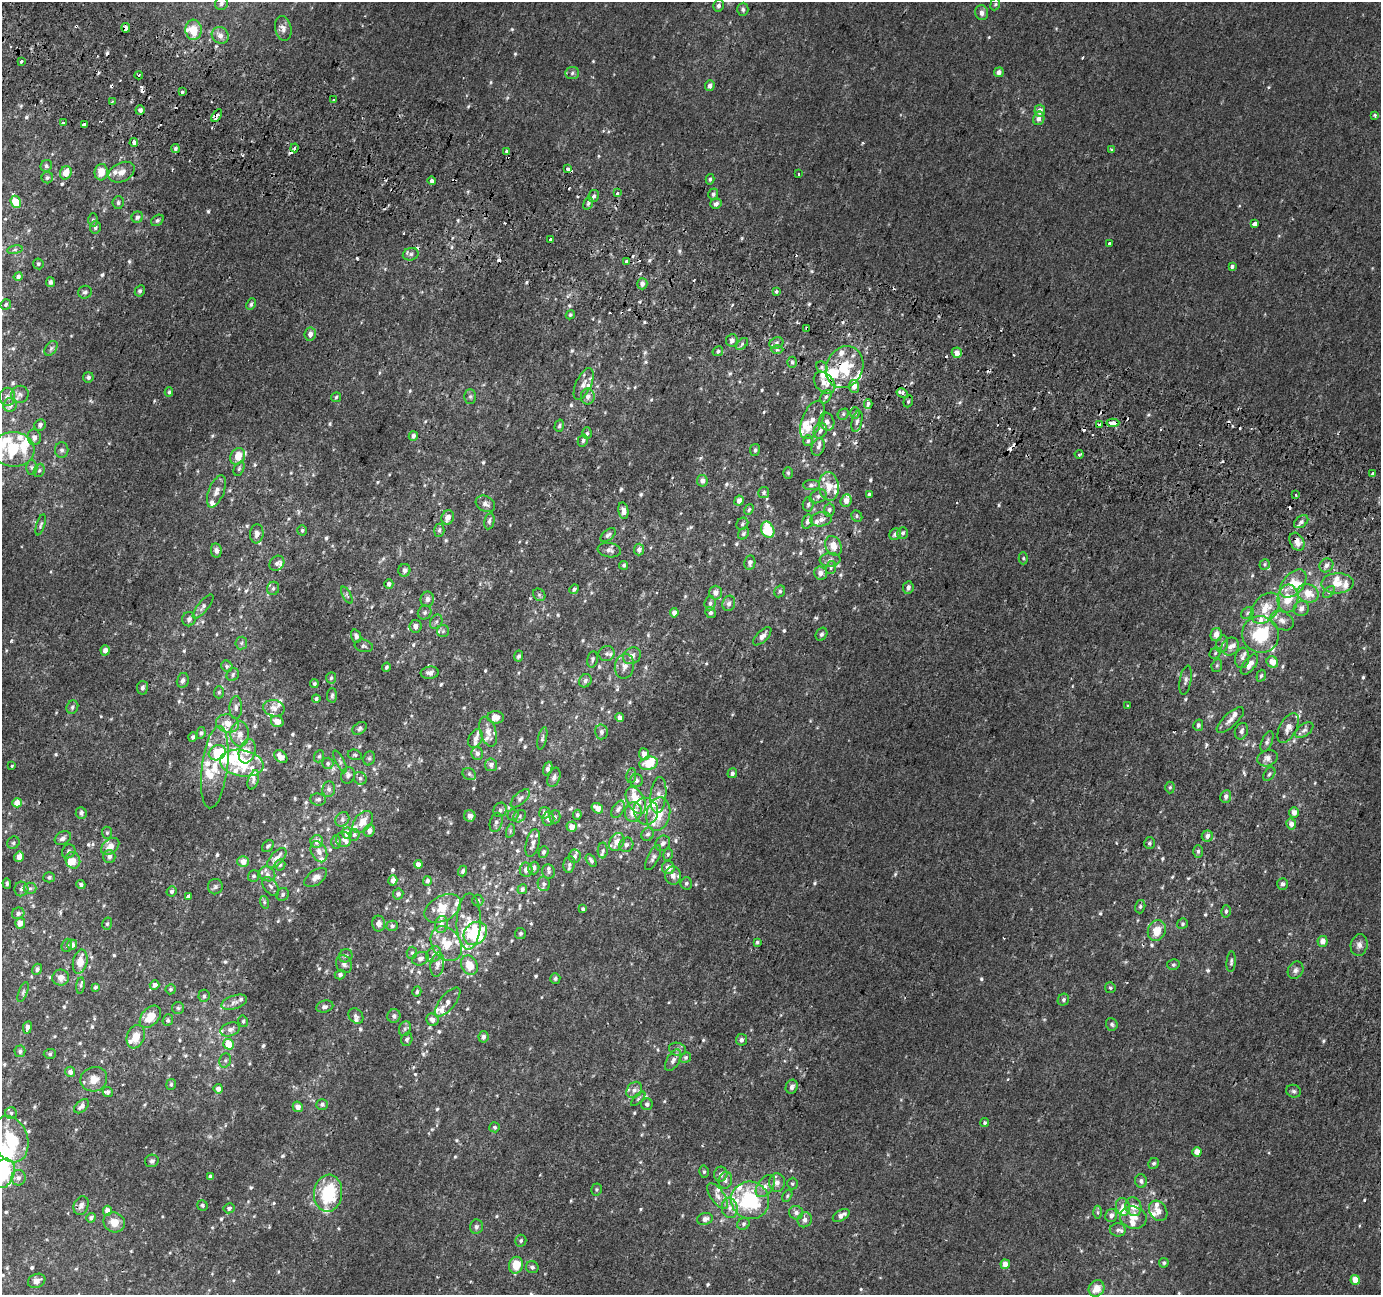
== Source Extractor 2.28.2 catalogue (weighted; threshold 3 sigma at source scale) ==
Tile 11 of 4 x 4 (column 3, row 3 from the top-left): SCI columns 2781-4159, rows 1607-2899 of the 5553 x 5736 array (HDU 1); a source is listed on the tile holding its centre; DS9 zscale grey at full resolution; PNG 1383 x 1297 px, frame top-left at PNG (2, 2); each listed source drawn as its Kron ellipse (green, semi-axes under 4 px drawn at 4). Shown black and unused: <1% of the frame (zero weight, under 2 of 3 exposures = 2% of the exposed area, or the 3 px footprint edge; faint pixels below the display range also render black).
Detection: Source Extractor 2.28.2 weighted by HDU 2 'WHT'; one run over the whole footprint, this tile lists its part. Background 9.87e-04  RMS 0.0028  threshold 0.0125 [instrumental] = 3 sigma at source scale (4.5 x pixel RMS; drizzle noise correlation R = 1.50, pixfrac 1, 0.0396/0.0396 arcsec/px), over >= 5 px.
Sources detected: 848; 1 too faint to see at this stretch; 2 inside a brighter object's white glare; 34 cosmic-ray / hot-pixel residue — neither listed nor drawn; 100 inside a brighter listed object's ellipse — not listed separately; of the other 711, all 500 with FLUX_AUTO >= 0.444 (the completeness limit of this list) listed and drawn (211 fainter detections not listed), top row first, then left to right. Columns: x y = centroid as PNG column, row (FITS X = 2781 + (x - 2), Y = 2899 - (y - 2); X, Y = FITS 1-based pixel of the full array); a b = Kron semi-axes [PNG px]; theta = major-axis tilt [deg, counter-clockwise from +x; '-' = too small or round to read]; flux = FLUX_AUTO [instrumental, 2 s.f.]
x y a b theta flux
221 3 7 6 - 0.71
995 4 6 4 67 0.45
718 6 6 5 - 0.71
743 9 6 5 - 0.61
982 13 7 6 - 1.2
126 28 5 4 - 0.82
283 28 12 8 -78 1.4
193 30 10 8 -84 5.2
220 35 9 8 - 1.8
21 61 3 3 - 1
999 72 5 5 - 1.3
572 73 7 6 - 0.68
139 75 4 4 - 0.83
710 86 5 4 - 1.2
182 92 3 3 - 1
334 100 3 3 - 0.51
112 102 4 3 - 0.5
140 110 4 4 - 1
1040 111 6 5 - 1.9
1375 115 4 3 - 0.65
217 116 7 4 55 1.5
1039 118 7 5 76 1.1
63 123 3 3 - 1.1
84 124 3 3 - 1.3
134 143 4 4 - 1.1
295 148 4 3 - 2.4
175 149 4 4 - 0.58
1111 149 3 3 - 0.68
507 151 3 3 - 0.61
46 166 6 5 - 0.62
568 169 4 3 - 1.5
101 172 8 6 82 3.8
121 172 14 9 27 2.2
66 173 7 5 65 3.3
799 174 3 3 - 1.4
47 178 6 5 - 0.53
710 179 5 4 - 0.49
432 181 4 4 - 1.7
617 193 4 3 - 2.1
713 194 6 5 - 0.66
594 196 6 5 - 0.73
16 202 6 5 - 9.3
118 203 6 5 - 0.61
588 203 6 4 69 0.51
716 204 6 5 - 1.2
137 217 6 5 - 0.92
93 220 7 5 89 0.58
157 220 7 5 38 0.6
1255 224 4 3 - 3.6
95 227 6 5 - 0.72
551 239 3 3 - 2.6
1109 244 3 3 - 1.5
15 250 8 4 9 0.51
411 254 8 6 15 0.78
627 261 3 3 - 1.6
38 264 5 5 - 0.47
1232 266 4 3 - 1.1
18 277 4 4 - 0.92
50 282 5 4 - 0.79
642 284 6 5 - 1.3
140 291 6 5 - 0.53
85 292 7 6 - 0.74
777 292 3 3 - 1.6
6 304 5 5 - 0.48
251 304 6 4 63 0.63
570 315 5 4 - 0.48
807 328 4 3 - 0.62
310 334 7 5 81 1.7
732 340 6 6 - 1
776 343 7 5 25 0.8
742 344 7 4 47 0.63
51 348 8 5 54 0.68
777 350 6 4 0 0.52
718 351 5 4 - 0.67
957 353 5 5 - 2
792 362 5 4 - 0.47
822 367 6 5 - 0.65
845 367 21 18 64 11
88 377 5 5 - 0.65
824 383 12 9 -46 3
584 384 17 7 65 1.8
854 386 6 5 - 2.3
169 392 4 4 - 0.46
902 393 6 4 -30 1.5
20 394 9 8 - 1
470 396 7 6 - 0.63
7 397 9 7 88 1.1
336 397 5 5 - 0.46
588 397 8 7 - 1.2
826 397 7 5 61 0.61
908 401 6 4 69 0.44
868 404 4 3 - 3
10 405 7 6 - 1.3
855 413 6 5 - 0.47
843 414 6 5 - 0.47
812 420 20 10 67 2.9
857 421 11 5 77 0.93
827 422 9 7 -71 1.5
1113 423 6 3 3 4.1
1100 424 4 3 - 3.4
40 425 6 5 - 0.9
559 426 6 4 74 0.49
820 431 8 6 64 0.93
587 433 6 5 - 0.45
413 436 5 4 - 0.91
34 437 8 7 - 1.3
583 441 6 5 - 0.61
808 441 5 5 - 0.51
818 447 9 6 71 0.99
13 449 21 17 -1 14
62 450 7 6 - 0.76
755 450 6 5 - 0.57
1079 454 4 4 - 0.49
238 456 9 7 60 3.6
32 467 7 5 -88 0.63
239 469 7 5 63 0.49
39 470 7 5 67 0.52
788 473 6 5 - 0.45
1372 474 3 3 - 1.7
702 481 6 5 - 1.2
811 485 8 5 1 0.69
829 486 14 10 -84 3.6
216 491 17 7 68 2
764 492 5 5 - 0.7
869 494 4 3 - 1.1
1296 495 3 2 - 0.56
818 496 9 6 26 0.89
739 501 5 4 - 1.6
846 501 6 5 - 2
485 504 10 7 -30 1.4
808 504 7 5 87 0.59
749 510 6 4 51 0.46
829 510 7 5 81 0.63
623 511 8 5 -79 1.3
857 516 6 5 - 0.49
448 517 7 6 - 1.9
821 519 11 7 11 1.3
489 521 8 5 78 0.77
807 522 7 5 73 0.88
1301 522 8 5 37 0.82
742 524 6 5 - 0.62
41 525 11 4 73 0.55
302 530 5 5 - 0.49
439 530 6 5 - 0.59
768 530 8 6 -66 9.2
903 533 6 5 - 0.61
257 534 9 6 83 1.5
743 534 6 5 - 0.55
895 534 6 5 - 0.93
608 535 9 5 39 0.71
1297 542 9 7 -61 2.4
834 546 10 7 -63 3
639 549 6 5 - 1.4
216 550 7 5 -80 1
609 550 11 7 -10 1.1
1023 558 6 4 89 0.47
830 560 10 7 6 1.1
750 562 7 5 79 1
277 563 8 7 - 0.85
1265 564 5 5 - 0.47
624 565 4 4 - 0.57
1326 565 7 6 - 1
831 568 6 5 - 0.49
404 570 6 6 - 1.1
820 573 6 6 - 1.4
1337 583 16 10 2 3.4
389 584 5 4 - 0.98
1293 584 16 10 48 5.3
908 587 6 5 - 0.95
273 588 7 6 - 0.65
574 589 5 4 - 0.53
780 591 6 5 - 0.55
1329 592 7 4 46 0.47
715 593 7 6 - 1.6
1308 593 11 9 -22 4
347 595 9 3 -61 0.45
539 595 7 5 -46 0.57
427 599 7 6 - 1.2
1288 599 14 10 84 5.6
710 603 7 5 86 0.75
729 603 8 6 72 0.92
203 607 15 5 50 0.97
1265 608 17 12 50 5.3
1301 608 8 7 - 1.4
425 612 7 6 - 0.73
674 613 4 4 - 1.6
710 613 5 5 - 0.59
1247 613 7 5 39 0.54
189 619 7 6 - 0.95
1282 621 12 9 -29 1.9
436 622 7 6 - 0.68
415 626 6 6 - 1.7
443 631 6 6 - 0.52
821 634 7 5 58 0.77
1216 634 7 5 76 1.9
1260 634 19 18 - 12
356 636 7 5 -70 0.86
762 636 11 5 45 1.5
241 643 6 6 - 0.57
1222 644 9 6 79 0.86
364 646 9 6 -12 0.69
1230 647 9 8 - 1.3
105 650 5 4 - 1.4
1215 653 6 5 - 0.46
607 654 8 7 - 0.81
519 656 5 4 - 0.61
632 656 9 8 - 1.5
1242 658 10 7 83 1.1
592 659 8 5 77 0.62
1272 662 6 5 - 3
1249 664 12 6 53 2.3
227 666 6 5 - 0.52
624 666 12 9 77 1.8
1217 666 7 5 69 0.5
386 667 5 4 - 0.53
430 673 9 6 6 1.2
233 675 6 6 - 0.62
1261 676 6 4 71 0.44
331 678 5 5 - 0.48
183 680 7 6 - 0.83
1186 680 15 5 80 1
585 681 7 6 - 0.81
314 684 4 4 - 0.53
142 688 7 5 83 0.76
219 692 6 5 - 0.45
332 695 7 5 86 0.64
316 699 4 4 - 0.6
1127 706 3 3 - 0.56
72 707 7 5 68 0.65
236 708 11 6 88 1
274 708 11 8 -12 1.6
496 717 8 6 -6 2.7
620 718 4 4 - 1.5
1230 720 17 6 43 1.6
277 722 6 5 - 2.2
228 723 11 9 -13 2.9
1198 725 5 5 - 0.82
360 728 8 5 39 0.72
1288 728 16 8 62 1.8
1304 730 10 6 38 0.91
1241 731 8 6 68 0.94
488 732 15 8 -72 2.2
601 732 7 6 - 0.9
201 733 6 4 80 0.48
240 734 12 9 -89 2.5
193 737 4 4 - 0.79
475 739 10 6 67 1.3
542 739 11 4 77 0.64
1267 742 11 5 67 0.79
247 751 12 8 74 2.3
217 753 9 7 28 10
477 753 6 6 - 1.1
644 754 6 5 - 1.9
355 755 7 5 -15 0.46
319 756 6 5 - 0.45
281 757 7 5 -43 2
369 758 7 5 68 0.56
1268 758 10 8 20 1.6
340 761 12 4 -62 0.69
242 763 22 13 -10 14
328 763 6 5 - 0.6
649 763 9 6 16 5.6
491 765 6 6 - 1.1
12 766 3 3 - 2.4
215 767 41 13 83 8.9
548 769 7 4 70 1.2
732 773 5 4 - 0.78
469 774 7 5 -29 0.6
1269 774 7 5 54 0.59
348 775 8 7 - 0.95
631 776 7 5 82 0.54
554 777 10 6 69 0.92
360 778 7 6 - 0.71
253 780 10 5 72 0.85
636 780 6 6 - 0.88
1170 787 6 4 89 0.45
329 789 8 6 81 0.8
658 795 18 8 84 2.2
1226 796 6 5 - 1
520 798 12 5 42 0.98
318 799 8 6 -7 0.7
636 800 14 8 -63 5.5
17 803 4 4 - 3.3
597 808 6 5 - 2.2
618 809 9 5 60 0.96
500 810 7 6 - 0.87
646 811 13 12 - 2.5
633 812 10 8 77 3.3
1294 812 5 5 - 1.5
81 813 6 5 - 0.89
545 813 6 5 - 1.3
658 814 17 11 77 5.8
513 815 5 5 - 0.46
577 815 5 4 - 0.55
470 816 6 5 - 1.2
520 816 7 5 40 0.62
555 817 6 5 - 0.52
342 819 8 6 50 0.79
548 819 7 6 - 1.1
363 822 12 8 50 3
496 822 10 6 75 0.89
1291 824 5 5 - 1.6
572 827 5 5 - 2.5
369 831 6 5 - 1.4
510 831 7 4 72 0.49
107 833 6 5 - 0.46
347 833 5 5 - 2.6
648 834 7 6 - 0.71
354 835 6 5 - 0.48
1207 836 6 5 - 1.3
63 838 8 6 31 1.1
344 839 8 7 - 0.92
317 841 6 6 - 1.6
336 842 7 5 89 0.6
617 842 9 7 61 2.7
13 843 7 6 - 0.76
533 843 14 6 76 1.7
663 843 8 7 - 1.1
1149 843 6 5 - 0.57
626 845 7 7 - 1
110 846 10 7 40 2.6
268 846 7 5 46 0.59
603 850 8 5 88 0.55
69 851 7 6 - 0.63
1198 851 6 5 - 0.6
319 852 11 7 -63 1.4
543 852 6 5 - 0.73
668 854 6 4 75 0.49
575 856 7 6 - 0.73
19 857 5 4 - 2.4
109 857 6 6 - 1
277 858 12 6 48 2.3
653 858 13 5 64 1
73 860 8 7 - 2.2
591 860 7 4 -56 0.71
243 861 6 5 - 2.4
418 864 4 4 - 1.7
569 864 8 5 79 0.68
280 865 5 5 - 0.52
534 868 6 5 - 0.93
668 868 6 6 - 2.1
526 870 7 6 - 1.5
463 871 5 4 - 0.57
549 872 7 6 - 0.62
267 874 8 7 - 1
254 876 6 5 - 0.56
673 876 9 8 - 1.7
49 877 5 5 - 0.58
316 877 13 7 37 1.5
393 880 5 4 - 1.3
427 881 5 4 - 0.67
7 883 5 4 - 0.52
686 883 6 6 - 0.58
81 884 4 4 - 0.66
544 884 7 6 - 0.79
1282 884 6 5 - 0.75
271 886 11 6 -52 0.98
215 887 7 7 - 0.75
30 888 6 5 - 0.7
21 889 7 7 - 0.97
522 889 5 4 - 0.81
171 891 5 4 - 0.8
283 894 7 6 - 0.62
398 894 5 5 - 0.73
188 896 3 3 - 29
478 900 6 5 - 0.61
264 902 6 4 -72 0.47
1140 907 7 5 75 0.49
443 908 20 12 28 4.4
583 909 4 3 - 0.5
1226 911 6 5 - 0.58
18 913 6 6 - 0.92
469 922 28 12 88 4.3
20 923 5 5 - 2.1
107 924 6 5 - 0.47
379 924 8 6 88 1.3
441 924 8 6 78 1.2
1182 924 5 5 - 0.55
392 926 6 5 - 0.59
1157 931 10 8 68 4.4
475 933 13 10 45 16
520 933 5 5 - 0.55
1322 941 5 5 - 2
757 942 4 4 - 0.47
446 944 19 14 -56 5.8
67 945 7 5 72 0.55
72 945 5 5 - 1.1
1359 945 11 8 78 1.4
412 953 6 5 - 0.5
434 954 9 6 52 1.1
346 956 7 6 - 0.69
420 959 8 6 20 1.2
80 962 12 7 78 3.6
1231 962 10 4 86 0.62
344 964 9 7 -55 1
437 965 12 6 81 1.5
469 965 10 8 -64 4
1173 965 6 5 - 0.45
37 969 6 5 - 0.74
1296 970 9 7 57 1
340 974 5 4 - 0.75
61 978 8 8 - 1.7
555 979 5 5 - 0.49
155 985 5 4 - 1.2
81 986 8 4 83 0.55
95 987 4 3 - 0.62
1110 988 5 5 - 0.54
171 989 5 5 - 0.46
23 992 10 4 70 0.59
417 992 5 4 - 0.47
204 996 6 5 - 0.67
1063 1000 6 5 - 0.55
234 1002 13 6 19 1.3
448 1002 18 7 50 2
325 1007 8 6 15 0.85
178 1008 6 6 - 0.53
356 1016 8 6 -48 0.83
394 1016 7 6 - 0.95
150 1017 13 8 48 3.6
168 1020 6 5 - 0.52
432 1020 6 6 - 1.4
243 1021 6 4 -79 0.5
1112 1024 6 5 - 0.63
27 1027 6 4 80 0.83
230 1029 10 6 21 1.2
405 1029 7 5 69 0.69
136 1037 12 8 70 3.5
483 1037 6 5 - 1
407 1039 7 5 69 0.62
741 1040 6 5 - 0.89
229 1044 5 5 - 5.2
677 1049 8 6 -17 0.93
20 1051 6 5 - 0.65
50 1054 6 5 - 0.45
686 1057 5 5 - 0.59
225 1060 7 5 69 0.66
673 1060 12 6 60 1.3
70 1072 5 5 - 1.4
94 1079 13 12 - 3.3
171 1084 5 5 - 0.5
792 1087 7 6 - 1
218 1089 5 4 - 1.6
634 1090 9 7 52 1.2
1294 1091 7 6 - 0.68
108 1092 5 5 - 0.69
638 1099 9 4 45 0.47
322 1104 6 5 - 0.61
647 1104 6 6 - 0.89
82 1106 8 5 43 1.1
298 1107 5 5 - 1.9
11 1113 6 5 - 0.59
984 1123 5 4 - 0.5
495 1127 5 5 - 0.56
10 1139 24 17 -71 16
1197 1152 5 4 - 2.4
152 1161 7 6 - 0.72
1154 1163 6 5 - 0.58
704 1172 6 5 - 0.45
3 1173 15 10 68 23
721 1174 7 6 - 1.2
210 1176 4 4 - 0.66
18 1178 7 7 - 1.1
725 1180 8 6 75 1.1
1141 1181 7 6 - 0.83
777 1183 9 8 - 1.5
792 1184 6 5 - 0.47
765 1186 12 7 54 1.9
596 1189 6 5 - 0.45
328 1193 19 14 83 15
718 1196 15 7 -55 1.8
787 1196 6 4 61 0.45
750 1200 19 18 - 23
81 1205 9 7 68 1.2
202 1205 5 5 - 0.53
1123 1207 9 7 -75 1.5
1133 1207 9 8 - 3.1
229 1208 5 5 - 0.79
730 1208 10 8 -83 1.7
107 1211 5 4 - 2.3
1158 1211 11 8 -58 2
1098 1212 6 4 -89 0.49
796 1213 7 6 - 1.1
841 1215 9 5 30 1.7
1111 1215 7 6 - 1.1
1133 1217 13 11 -18 2.8
91 1218 5 4 - 0.81
705 1219 8 6 15 1.3
805 1220 7 7 - 1.2
114 1222 11 9 -30 3.2
743 1224 7 5 32 0.6
476 1227 7 6 - 0.91
1118 1230 8 6 -1 0.97
521 1241 6 5 - 0.55
1164 1263 5 4 - 0.45
1005 1264 5 4 - 2.3
516 1265 8 7 - 5.2
532 1267 6 6 - 0.77
1355 1280 5 4 - 4
37 1281 9 7 22 1.4
1097 1288 8 7 - 3.6
Overlapping masked pixels (flux is a lower limit): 13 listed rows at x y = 126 28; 217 116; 295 148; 627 261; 807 328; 845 367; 902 393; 812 420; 1113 423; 1100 424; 1297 542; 469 922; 446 944
Isophote crosses this tile's border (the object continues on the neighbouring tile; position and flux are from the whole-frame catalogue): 3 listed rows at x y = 13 449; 10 1139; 3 1173